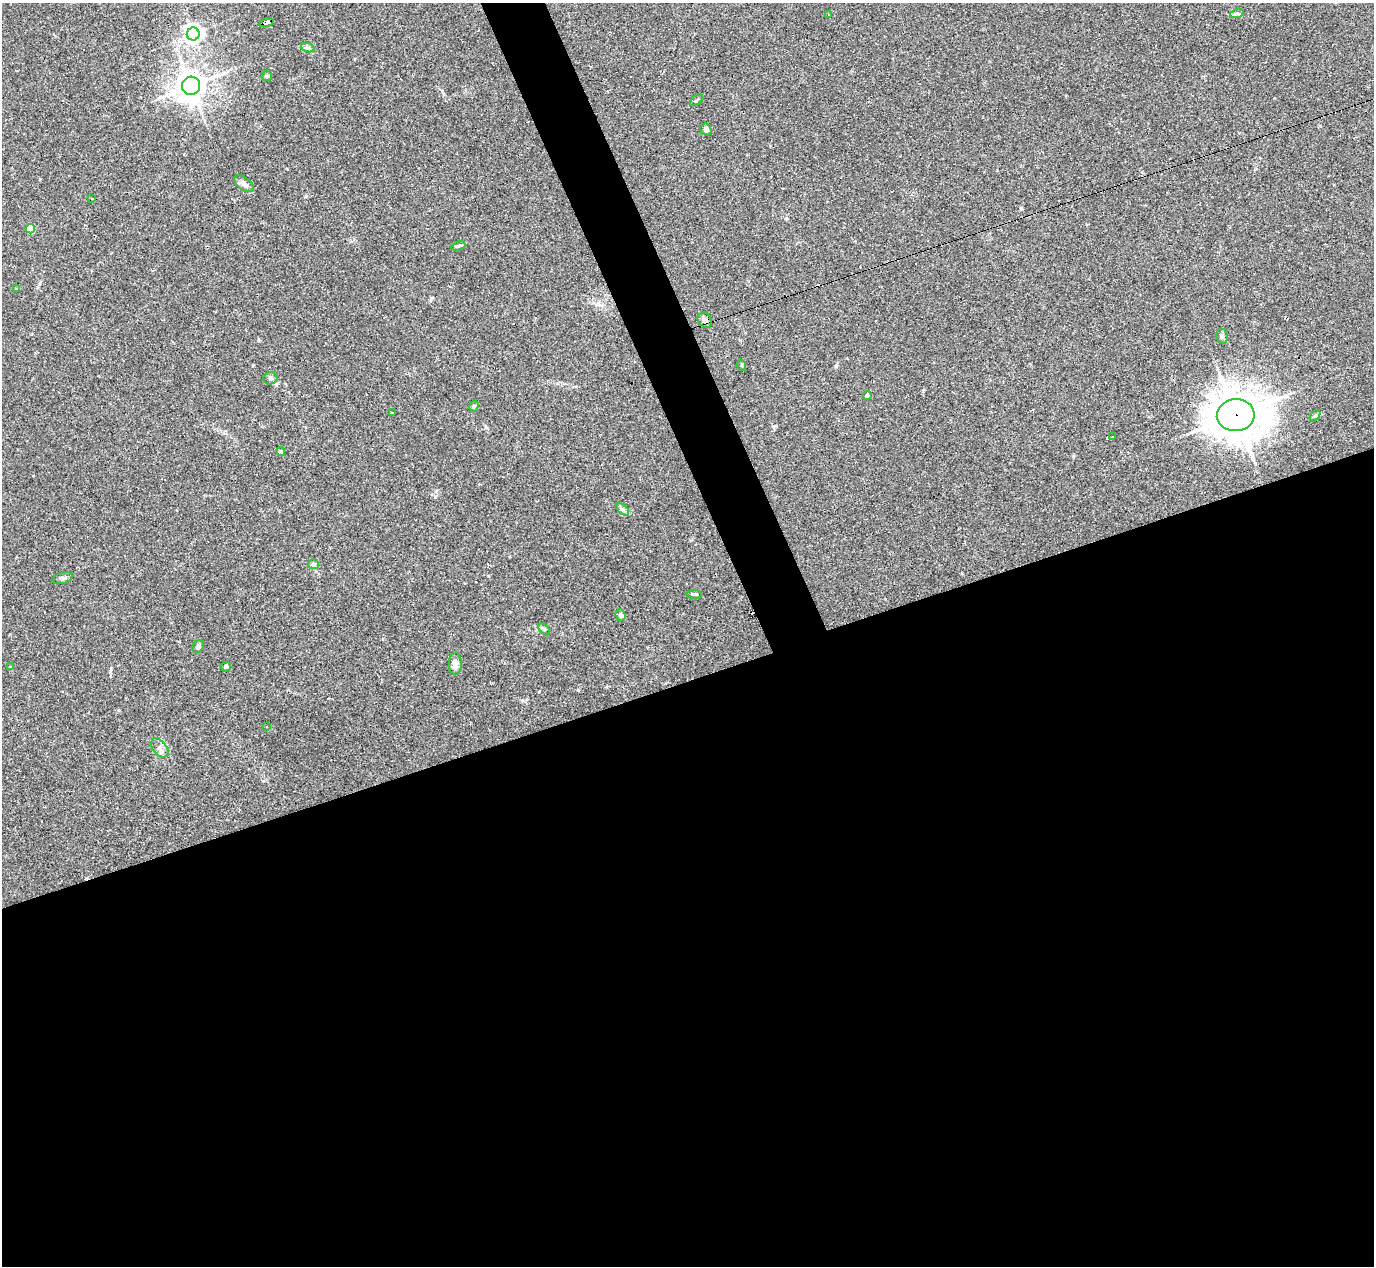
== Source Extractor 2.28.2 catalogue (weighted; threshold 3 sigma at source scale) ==
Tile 15 of 4 x 4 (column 3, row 4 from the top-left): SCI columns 2747-4118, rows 276-1539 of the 5491 x 5477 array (HDU 1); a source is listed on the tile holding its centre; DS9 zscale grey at full resolution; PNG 1376 x 1268 px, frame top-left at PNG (2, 3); each listed source drawn as its Kron ellipse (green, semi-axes under 4 px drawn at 4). Shown black and unused: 49% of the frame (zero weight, under 2 of 3 exposures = <1% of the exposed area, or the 3 px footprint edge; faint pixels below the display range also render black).
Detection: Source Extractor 2.28.2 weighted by HDU 2 'WHT'; one run over the whole footprint, this tile lists its part. Background 0.0643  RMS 0.0057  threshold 0.0256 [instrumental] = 3 sigma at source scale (4.5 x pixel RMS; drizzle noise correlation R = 1.50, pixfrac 1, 0.05/0.05 arcsec/px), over >= 5 px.
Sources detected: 43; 6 cosmic-ray / hot-pixel residue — neither listed nor drawn; the other 37 listed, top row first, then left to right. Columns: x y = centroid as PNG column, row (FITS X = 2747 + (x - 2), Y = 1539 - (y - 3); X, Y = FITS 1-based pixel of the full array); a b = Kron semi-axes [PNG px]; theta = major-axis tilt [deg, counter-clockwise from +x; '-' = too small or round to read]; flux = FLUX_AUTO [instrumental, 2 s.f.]
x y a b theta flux
1237 13 7 4 19 0.87
829 15 3 3 - 0.58
266 23 7 4 17 58
193 34 6 6 - 240
308 48 7 4 -19 1.1
267 76 5 5 - 0.89
191 86 9 9 - 640
696 100 7 4 37 1
706 129 6 5 - 1.7
244 184 11 6 -38 2.9
92 199 3 3 - 2.5
30 229 5 4 - 14
458 246 7 4 16 0.93
16 289 3 3 - 2.3
705 320 8 6 -50 2.1
1222 336 7 5 -78 1.2
741 365 5 3 - 0.49
270 378 7 6 - 1.3
867 395 4 4 - 2.3
474 406 6 4 74 0.95
392 412 3 3 - 0.44
1236 415 19 16 4 1800
1315 416 6 4 52 0.82
1113 437 3 2 - 0.62
281 451 4 4 - 1.1
623 509 8 4 -44 1.3
313 564 6 5 - 1.1
63 578 10 5 17 1.5
694 594 7 3 0 0.72
621 615 6 5 - 1.4
544 629 7 4 -45 0.78
198 647 7 5 59 1.6
455 664 11 6 89 4
10 667 4 4 - 0.41
226 667 5 4 - 1.4
267 726 3 3 - 1
160 748 11 6 -50 2.5
Overlapping masked pixels (flux is a lower limit): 2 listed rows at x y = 266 23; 1236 415
Unlisted compact peaks at least as high as the median listed source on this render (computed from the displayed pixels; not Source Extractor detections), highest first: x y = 1021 208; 836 366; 306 196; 435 496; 431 298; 253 365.